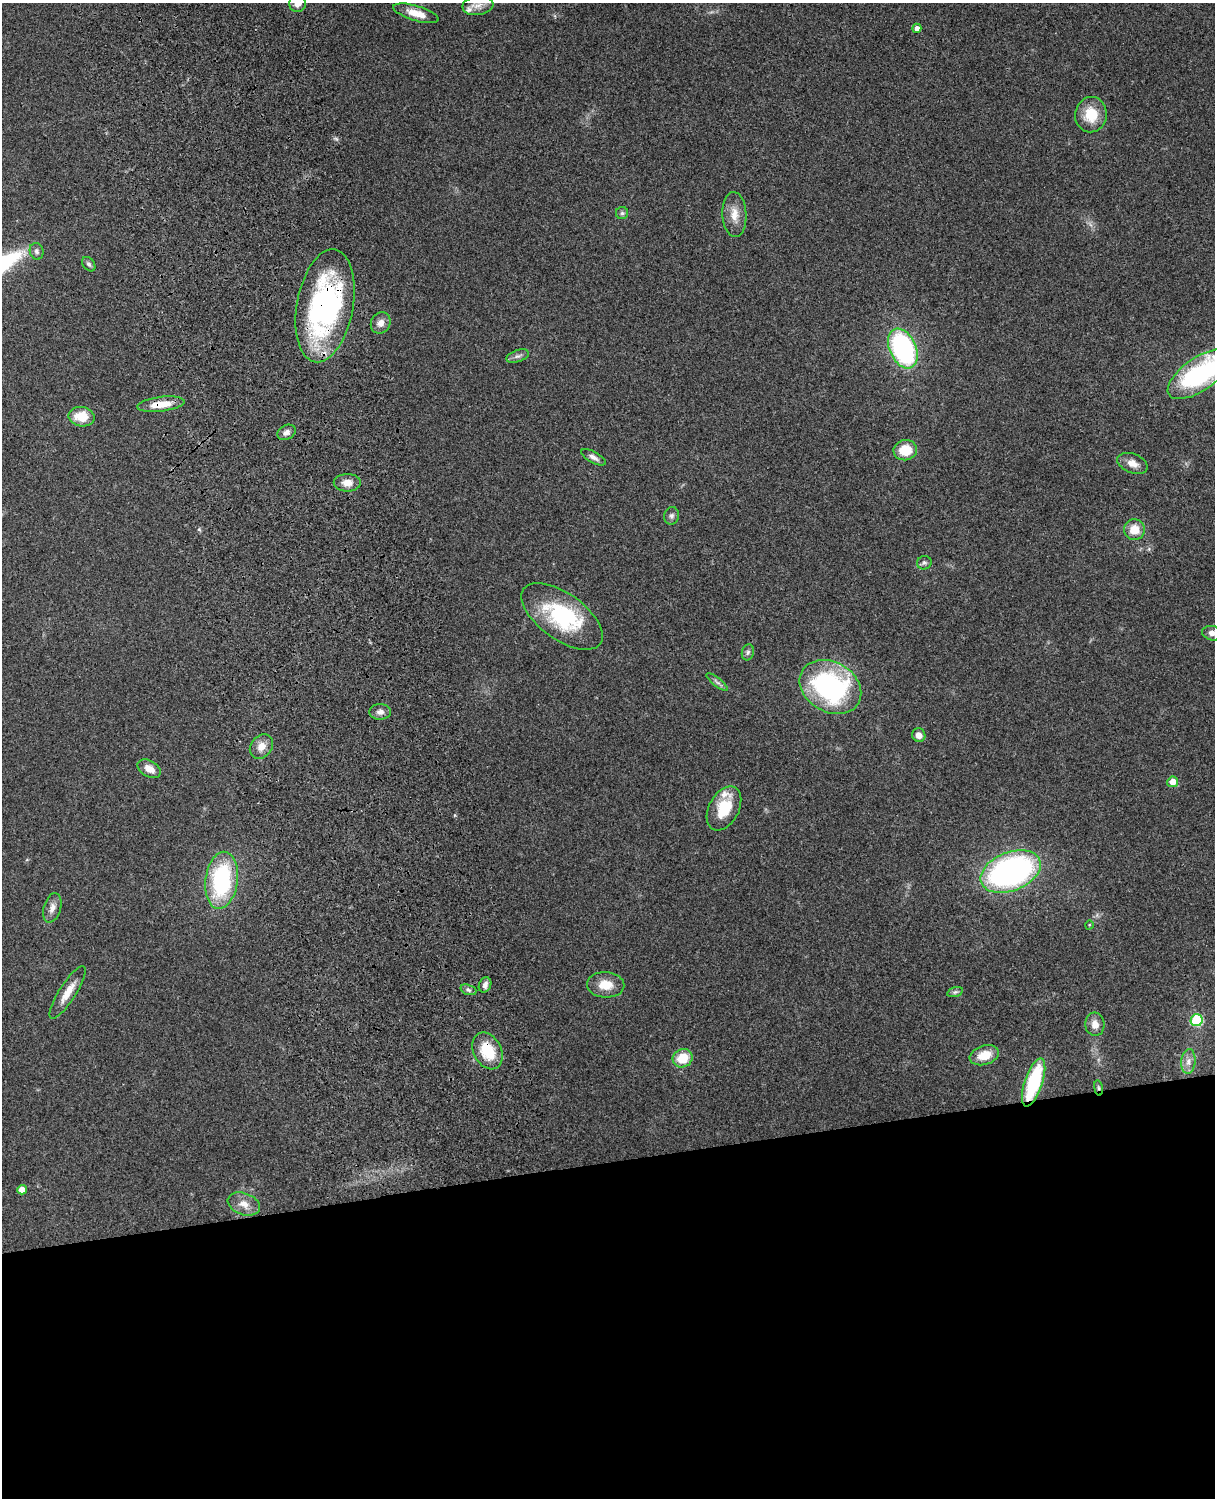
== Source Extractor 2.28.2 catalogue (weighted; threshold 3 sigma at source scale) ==
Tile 11 of 4 x 3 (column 3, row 3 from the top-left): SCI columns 2543-3755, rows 164-1659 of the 5088 x 4927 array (HDU 1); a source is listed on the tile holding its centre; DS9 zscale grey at full resolution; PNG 1217 x 1500 px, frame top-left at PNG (2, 3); each listed source drawn as its Kron ellipse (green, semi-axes under 4 px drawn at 4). Shown black and unused: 23% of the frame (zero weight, under 3 of 4 exposures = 6% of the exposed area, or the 3 px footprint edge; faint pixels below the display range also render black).
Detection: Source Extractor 2.28.2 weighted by HDU 2 'WHT'; one run over the whole footprint, this tile lists its part. Background 0.221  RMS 0.0083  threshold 0.0372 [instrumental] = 3 sigma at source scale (4.5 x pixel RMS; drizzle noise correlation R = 1.50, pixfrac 1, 0.05/0.05 arcsec/px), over >= 5 px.
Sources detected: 58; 2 inside a brighter object's white glare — neither listed nor drawn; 2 inside a brighter listed object's ellipse — not listed separately; the other 54 listed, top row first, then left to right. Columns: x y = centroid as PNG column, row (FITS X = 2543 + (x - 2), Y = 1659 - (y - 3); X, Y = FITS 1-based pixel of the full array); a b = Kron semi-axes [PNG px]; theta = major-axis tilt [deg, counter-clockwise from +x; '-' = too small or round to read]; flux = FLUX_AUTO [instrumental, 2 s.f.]
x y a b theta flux
298 3 9 8 - 6.6
478 6 15 9 7 6.7
416 13 23 7 -17 11
917 28 4 4 - 4.8
1091 115 18 16 80 21
622 213 6 6 - 1.7
734 215 22 12 -87 11
37 251 8 6 -73 2.8
89 264 8 5 -53 2
325 306 57 28 80 190
381 323 11 9 59 5.7
903 349 21 13 -65 140
518 356 11 6 19 3
1199 374 37 16 35 120
161 404 24 7 7 17
82 417 13 9 -11 18
286 432 10 7 29 3.6
905 450 12 10 9 20
593 457 13 5 -29 3.6
1132 463 16 9 -22 7.3
347 483 13 9 0 7.6
672 516 9 7 74 2.7
1134 530 10 10 - 13
924 563 7 6 - 2
562 616 47 23 -35 71
1212 633 10 7 -13 4.1
748 652 8 6 75 2.2
717 682 13 4 -38 2.6
830 687 32 25 -30 150
380 712 11 8 0 4.3
919 735 7 6 - 5
261 746 13 10 52 7.9
149 769 12 8 -30 7.8
1173 782 5 5 - 9.9
724 808 23 15 62 25
1011 871 31 19 21 240
222 880 29 16 82 90
52 908 15 8 73 5.6
1089 925 5 3 - 0.78
485 985 8 6 66 3.2
606 985 19 13 -4 14
468 990 8 5 -20 1.9
68 992 31 8 58 12
955 992 8 4 14 1.7
1197 1020 6 6 - 61
1095 1024 11 9 -85 6.7
488 1051 19 13 -62 28
984 1055 15 9 17 15
682 1058 10 9 - 20
1188 1061 12 7 85 5.1
1034 1082 25 9 71 63
1098 1088 8 4 -81 1.5
22 1190 5 4 - 8
244 1204 17 11 -20 8.9
Overlapping masked pixels (flux is a lower limit): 5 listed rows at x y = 325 306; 161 404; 488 1051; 1034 1082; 1098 1088
Isophote crosses this tile's border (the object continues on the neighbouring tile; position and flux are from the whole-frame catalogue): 3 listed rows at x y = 298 3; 1199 374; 1212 633